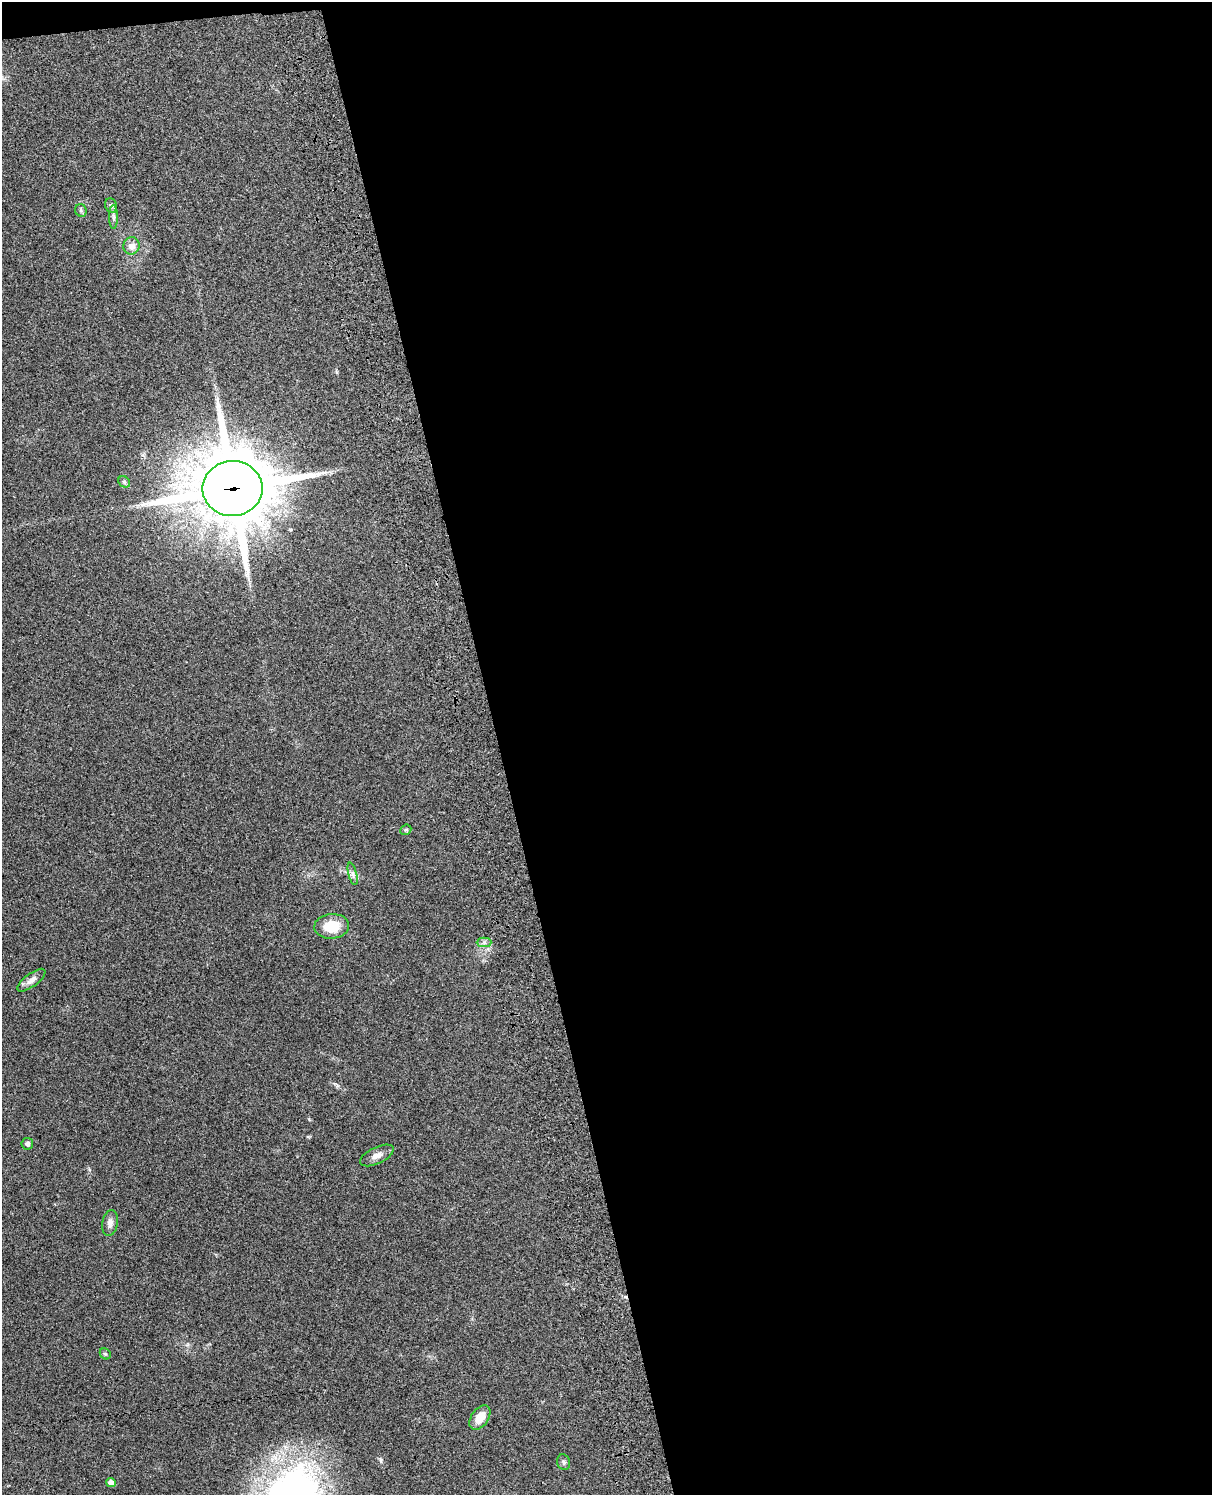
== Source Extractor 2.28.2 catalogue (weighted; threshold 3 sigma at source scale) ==
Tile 4 of 4 x 3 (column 4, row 1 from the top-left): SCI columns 3749-4958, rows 3151-4643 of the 5079 x 4922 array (HDU 1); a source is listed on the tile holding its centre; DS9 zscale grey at full resolution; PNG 1214 x 1497 px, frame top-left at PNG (2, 2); each listed source drawn as its Kron ellipse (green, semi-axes under 4 px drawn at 4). Shown black and unused: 59% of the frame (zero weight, under 3 of 4 exposures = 6% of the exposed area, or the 3 px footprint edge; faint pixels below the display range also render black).
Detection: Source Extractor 2.28.2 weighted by HDU 2 'WHT'; one run over the whole footprint, this tile lists its part. Background 0.0911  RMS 0.0062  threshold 0.0279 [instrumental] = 3 sigma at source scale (4.5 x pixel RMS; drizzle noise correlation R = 1.50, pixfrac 1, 0.05/0.05 arcsec/px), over >= 5 px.
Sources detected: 18; all 18 listed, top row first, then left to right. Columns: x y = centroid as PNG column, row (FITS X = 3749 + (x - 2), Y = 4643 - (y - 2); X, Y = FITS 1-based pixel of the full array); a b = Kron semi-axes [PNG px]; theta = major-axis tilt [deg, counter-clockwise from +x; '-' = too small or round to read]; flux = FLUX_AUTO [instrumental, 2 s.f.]
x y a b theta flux
111 206 7 6 - 1.3
81 210 6 5 - 1.2
113 217 12 4 -90 2
131 246 8 8 - 4.8
124 482 6 5 - 1.1
232 488 30 27 5 5300
406 830 6 5 - 0.82
353 874 11 3 -75 1.7
332 926 17 12 4 14
484 942 7 4 1 1.4
31 980 17 6 37 3.5
27 1144 6 6 - 1.7
377 1155 18 8 26 4.6
110 1223 13 7 80 3.5
105 1354 6 5 - 0.9
480 1418 14 8 55 9.3
564 1462 8 6 -70 1.4
111 1482 5 4 - 4.3
Overlapping masked pixels (flux is a lower limit): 1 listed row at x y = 232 488
Unlisted compact peaks at least as high as the median listed source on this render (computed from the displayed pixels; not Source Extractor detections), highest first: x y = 381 1460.